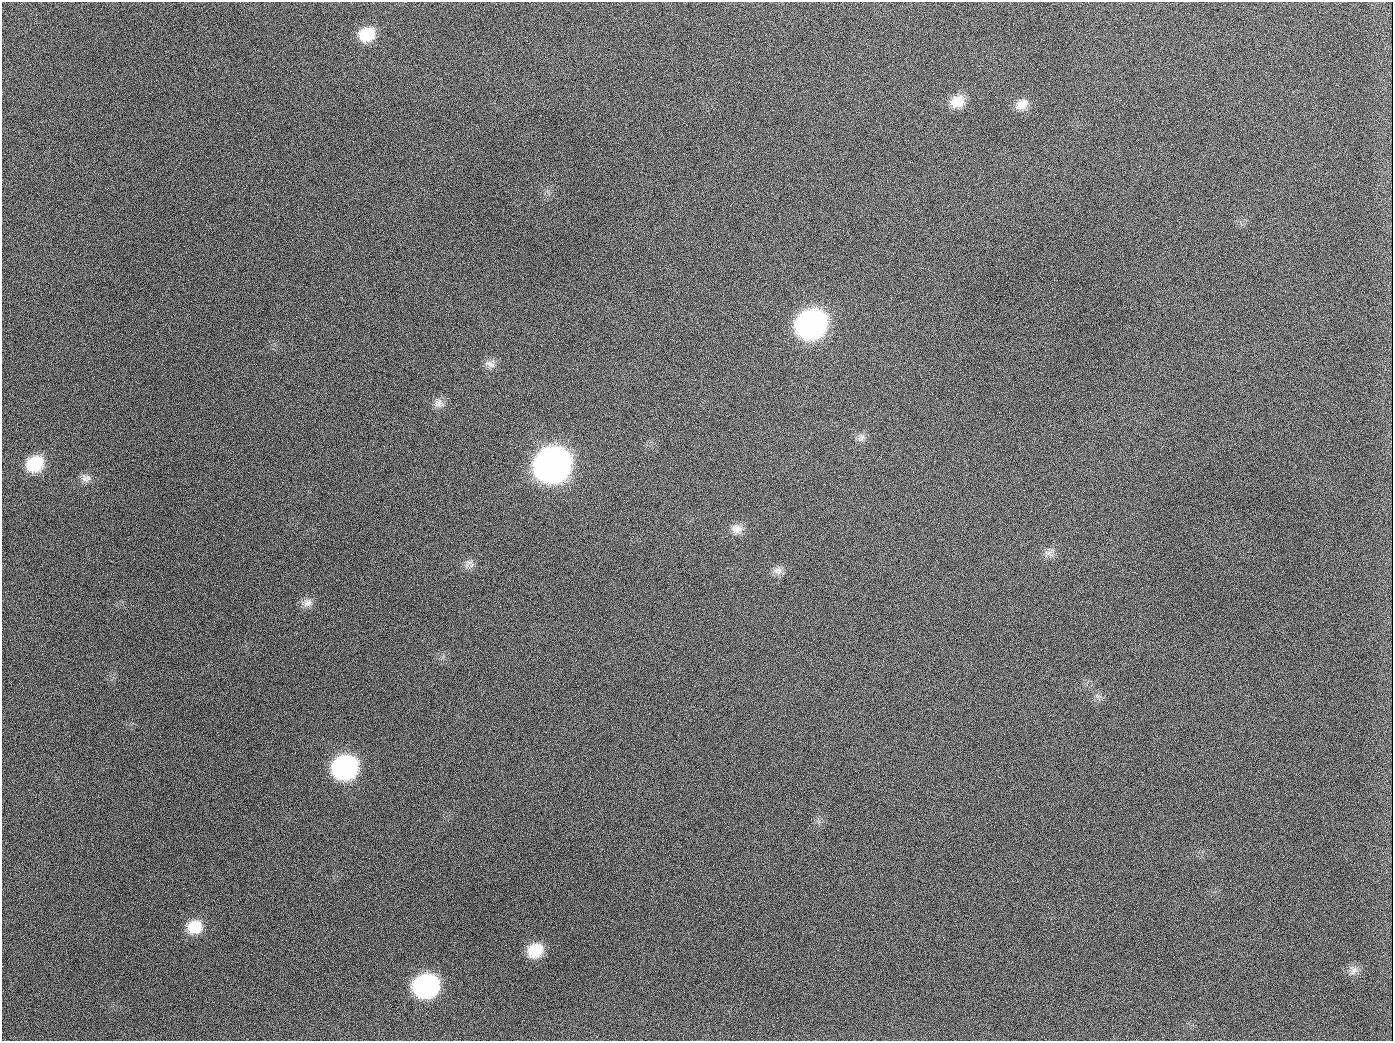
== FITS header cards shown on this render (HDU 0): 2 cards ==
NAXIS1  =                 1391
NAXIS2  =                 1039

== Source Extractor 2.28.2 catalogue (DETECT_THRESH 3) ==
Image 1391 x 1039 px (HDU 0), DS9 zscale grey, 1 PNG px = 1 image px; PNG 1395 x 1043 px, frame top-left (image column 1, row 1039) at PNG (2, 2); no overlay
Background 1440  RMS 68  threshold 203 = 3 sigma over >= 5 px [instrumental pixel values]
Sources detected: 24; all 24 listed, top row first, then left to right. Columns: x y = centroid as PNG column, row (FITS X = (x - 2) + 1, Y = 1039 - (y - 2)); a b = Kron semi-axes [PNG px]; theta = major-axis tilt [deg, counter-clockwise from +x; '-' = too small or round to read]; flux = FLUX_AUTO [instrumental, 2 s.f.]
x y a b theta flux
367 34 17 14 23 1.4e+05
867 44 6 2 -69 4.1e+03
957 102 17 14 26 8.3e+04
1022 105 18 12 35 5.2e+04
189 126 2 2 - 7.1e+03
811 325 19 17 26 2.4e+06
490 364 16 8 -24 2.8e+04
439 403 15 11 -31 3.4e+04
654 407 3 2 - 3.7e+03
861 437 13 9 55 2.4e+04
35 464 17 14 24 1.9e+05
552 465 20 18 28 5.6e+06
84 479 14 9 -36 2.8e+04
737 529 14 12 -16 4.2e+04
1049 553 12 9 -21 2.9e+04
469 562 13 7 12 2.4e+04
778 571 12 11 - 3.1e+04
307 603 15 11 10 3.3e+04
345 767 17 15 23 1.1e+06
195 927 17 15 16 1.2e+05
535 950 16 14 33 1.2e+05
1354 970 14 10 56 3.0e+04
426 986 18 15 18 1.0e+06
944 1026 2 2 - 5.4e+03